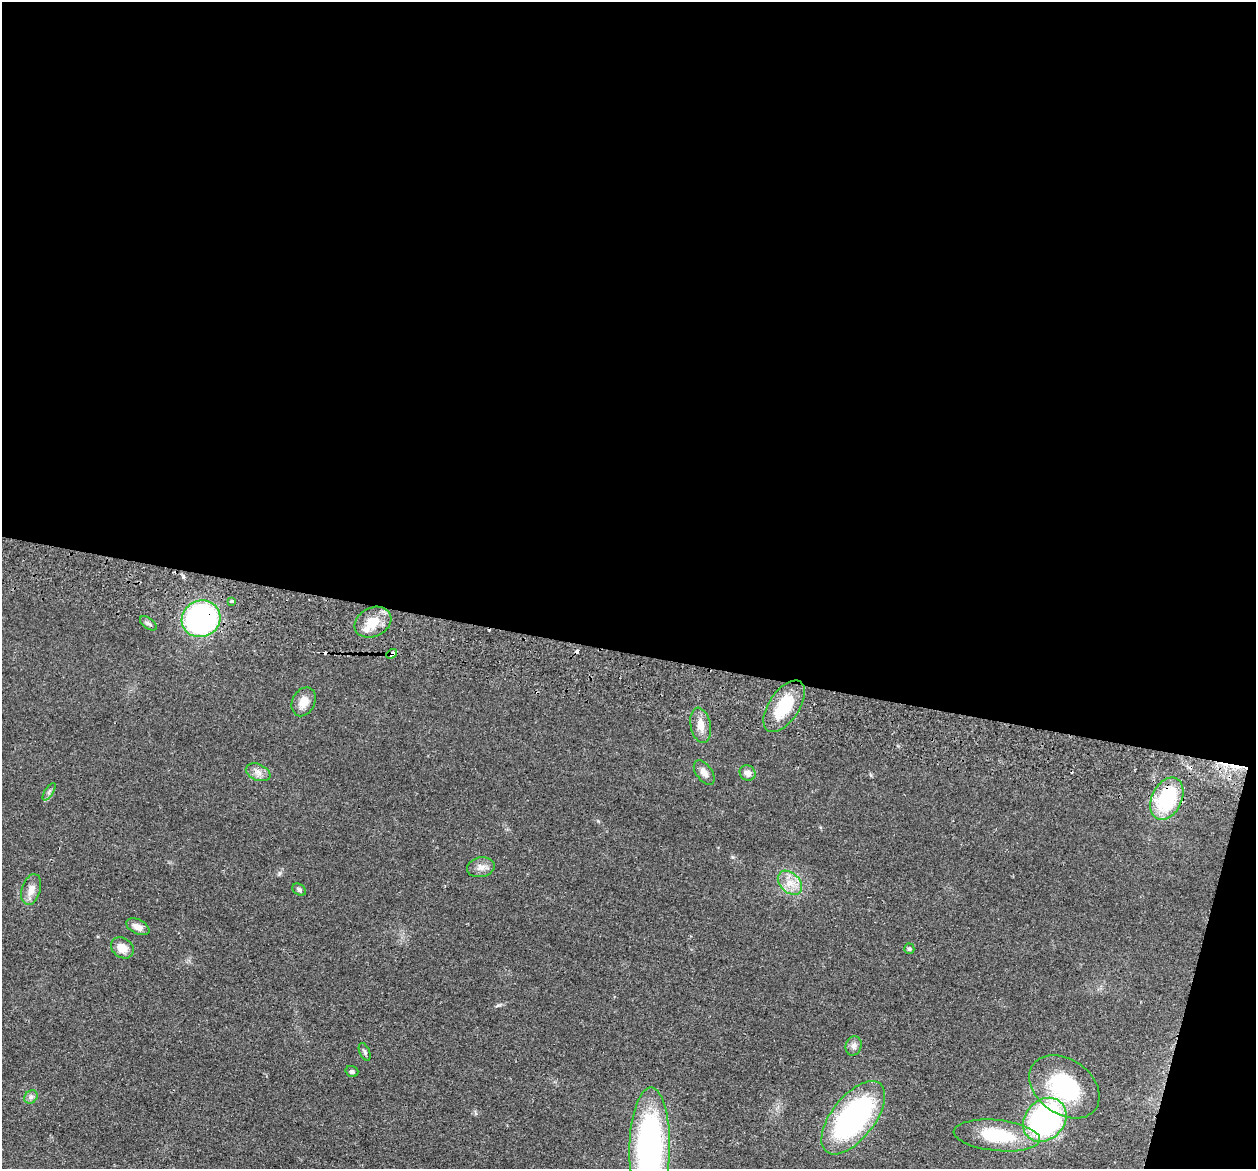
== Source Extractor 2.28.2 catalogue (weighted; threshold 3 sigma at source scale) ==
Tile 4 of 4 x 4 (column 4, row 1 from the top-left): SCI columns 3776-5029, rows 3801-4967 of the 5045 x 5146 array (HDU 1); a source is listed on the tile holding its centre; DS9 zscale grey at full resolution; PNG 1258 x 1171 px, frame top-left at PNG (2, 2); each listed source drawn as its Kron ellipse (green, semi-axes under 4 px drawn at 4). Shown black and unused: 57% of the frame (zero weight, under 2 of 3 exposures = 3% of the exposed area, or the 3 px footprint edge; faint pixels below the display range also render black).
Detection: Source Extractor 2.28.2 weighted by HDU 2 'WHT'; one run over the whole footprint, this tile lists its part. Background 0.0513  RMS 0.0067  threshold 0.0299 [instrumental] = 3 sigma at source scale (4.5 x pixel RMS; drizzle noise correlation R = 1.50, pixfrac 1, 0.05/0.05 arcsec/px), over >= 5 px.
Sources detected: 33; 3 cosmic-ray / hot-pixel residue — neither listed nor drawn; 1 inside a brighter listed object's ellipse — not listed separately; the other 29 listed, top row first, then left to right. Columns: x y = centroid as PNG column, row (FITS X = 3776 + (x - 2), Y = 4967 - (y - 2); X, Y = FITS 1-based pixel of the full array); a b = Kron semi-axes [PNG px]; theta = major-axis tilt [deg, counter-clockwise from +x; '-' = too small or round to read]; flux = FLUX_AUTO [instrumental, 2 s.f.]
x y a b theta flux
232 601 3 3 - 1.5
201 619 19 18 - 150
373 622 19 14 27 13
148 623 10 5 -37 1.6
392 654 6 4 40 8.8
304 702 15 11 63 7
784 706 29 15 56 27
701 725 18 10 -79 6.9
258 772 13 8 -23 4
704 772 14 7 -54 3.8
748 773 8 7 - 3.4
49 792 10 4 56 1.5
1167 799 22 15 64 49
481 867 14 10 12 4.5
790 883 14 10 -46 7.4
31 889 16 9 74 5.5
299 890 7 5 -33 1.5
138 927 12 7 -26 4.6
122 948 12 9 -35 7.3
909 949 5 5 - 1.1
854 1046 10 8 75 2.8
365 1052 9 5 -67 1.4
352 1071 6 5 - 1.5
1064 1087 38 27 -36 54
31 1097 7 6 - 1.9
853 1118 43 21 52 130
1045 1120 24 19 47 150
997 1135 43 15 -6 37
650 1148 60 20 89 180
Overlapping masked pixels (flux is a lower limit): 3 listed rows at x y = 201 619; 392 654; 1167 799
Isophote crosses this tile's border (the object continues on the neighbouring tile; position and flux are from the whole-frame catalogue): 2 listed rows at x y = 853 1118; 650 1148